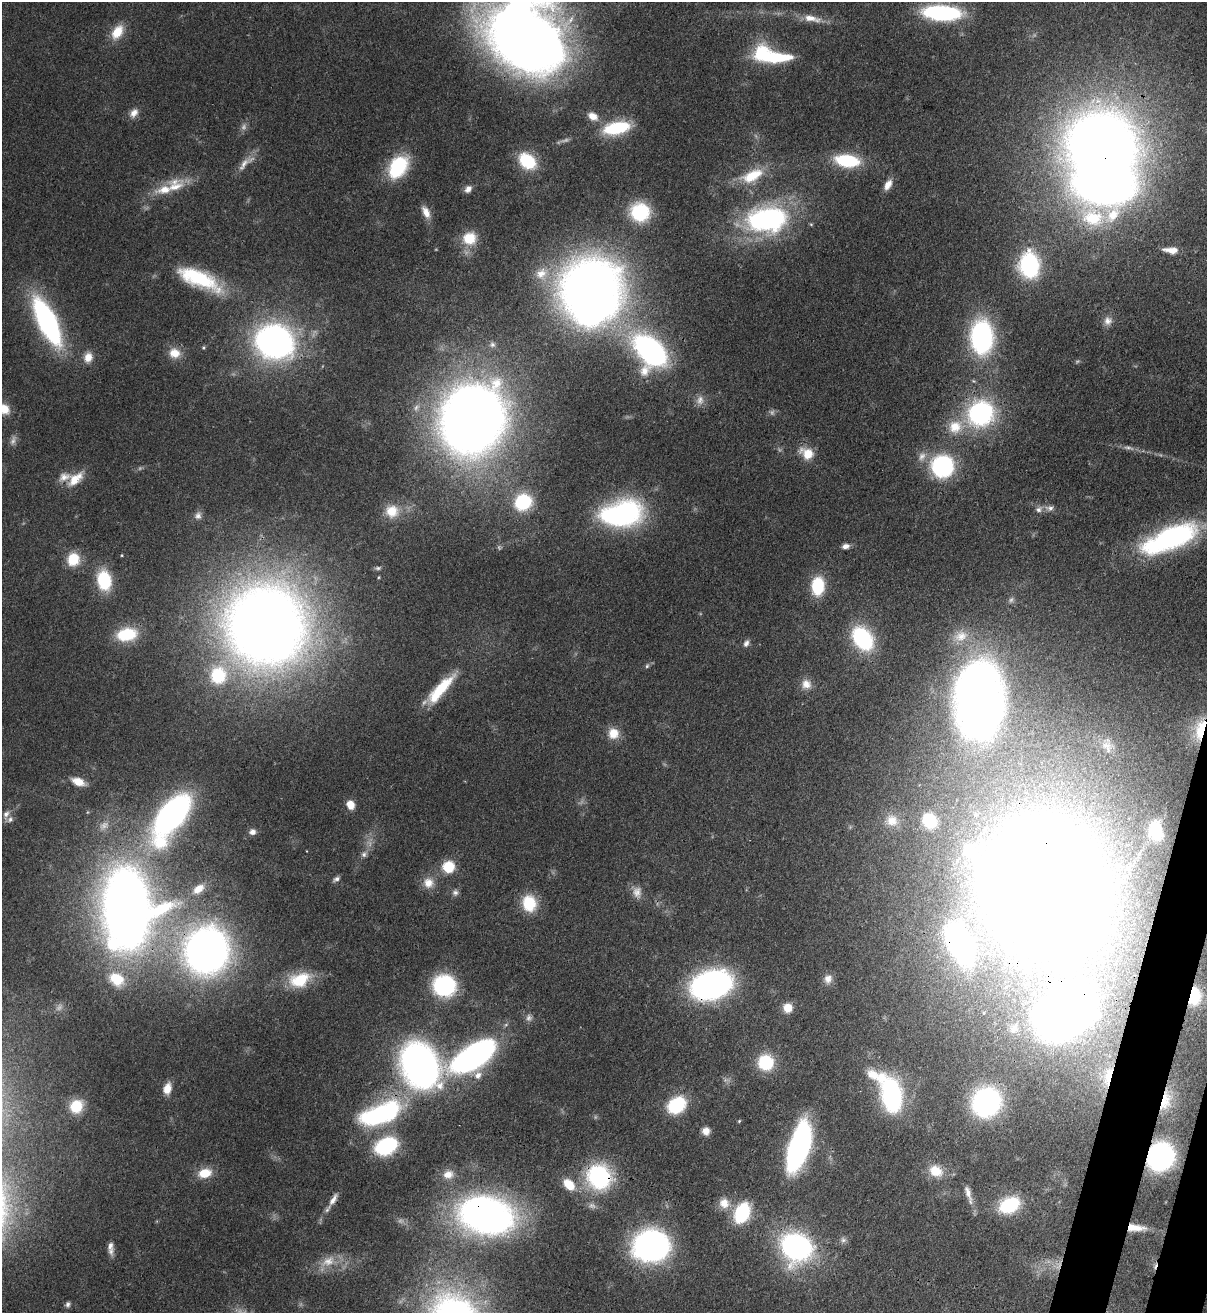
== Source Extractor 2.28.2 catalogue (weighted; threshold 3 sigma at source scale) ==
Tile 6 of 4 x 4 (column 2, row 2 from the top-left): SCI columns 1549-2753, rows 2652-3962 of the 5380 x 5303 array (HDU 1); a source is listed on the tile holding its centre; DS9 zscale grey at full resolution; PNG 1209 x 1315 px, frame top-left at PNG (2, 2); no overlay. Shown black and unused: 2% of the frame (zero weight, under 3 of 4 exposures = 7% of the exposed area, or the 3 px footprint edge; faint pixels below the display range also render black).
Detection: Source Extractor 2.28.2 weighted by HDU 2 'WHT'; one run over the whole footprint, this tile lists its part. Background 0.0834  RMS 0.0039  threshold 0.0177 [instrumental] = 3 sigma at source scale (4.5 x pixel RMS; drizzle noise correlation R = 1.50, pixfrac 1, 0.05/0.05 arcsec/px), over >= 5 px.
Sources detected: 154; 13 too faint to see at this stretch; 4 inside a brighter object's white glare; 1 cosmic-ray / hot-pixel residue — not listed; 4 inside a brighter listed object's ellipse — not listed separately; the other 132 listed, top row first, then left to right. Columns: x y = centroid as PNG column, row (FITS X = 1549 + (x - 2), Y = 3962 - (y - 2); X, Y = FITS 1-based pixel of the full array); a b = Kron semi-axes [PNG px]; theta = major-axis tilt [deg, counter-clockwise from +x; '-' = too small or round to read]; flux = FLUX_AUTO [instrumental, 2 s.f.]
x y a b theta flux
942 13 35 13 -3 51
812 18 27 9 -11 6.1
117 32 20 12 58 8.1
525 35 71 55 -53 580
771 55 43 16 -11 32
134 113 13 9 50 3
593 116 13 9 -34 4.2
616 128 28 12 12 23
1102 145 58 49 -6 530
527 161 20 14 -41 19
847 161 20 10 -7 31
244 164 27 8 52 4.5
398 167 25 17 56 28
752 176 32 14 24 14
888 185 14 8 61 3.7
175 187 28 20 39 11
468 189 10 7 48 2.3
426 212 16 8 -63 4.1
640 212 19 18 - 27
767 219 46 29 6 78
469 238 15 14 - 11
1171 250 16 7 -5 4
1029 265 17 13 -85 65
541 274 19 15 41 7.8
199 279 55 18 -24 33
590 289 47 44 53 440
1108 321 12 11 - 2.8
47 322 37 13 -64 110
982 337 26 17 -89 90
274 342 28 23 -19 180
650 351 29 18 -50 120
175 353 14 13 - 6.1
88 357 13 10 72 4.2
700 400 14 10 77 3.1
4 409 14 11 -31 6.5
981 413 23 21 36 65
472 419 47 40 71 560
955 427 20 18 46 10
1128 447 13 4 -7 1.6
807 453 18 13 -33 7.7
942 466 15 14 - 69
75 479 25 12 41 7.8
523 502 15 13 31 27
1050 508 12 8 -8 2.1
392 511 17 16 - 8.2
620 514 43 25 11 84
198 516 10 9 - 1.9
1170 538 60 22 23 82
845 546 8 5 11 2.1
73 559 15 13 75 11
378 568 8 5 7 0.89
379 577 5 3 - 0.38
104 580 18 12 -81 24
818 586 18 12 87 19
266 625 57 56 - 700
127 634 18 12 10 21
961 636 22 16 22 8.8
862 638 20 14 -54 48
746 643 10 7 63 1.6
647 666 6 5 - 0.76
218 675 20 18 80 22
806 684 13 12 - 4
440 689 42 11 47 18
979 699 64 39 90 340
1200 729 34 14 76 16
613 733 14 13 - 6.4
1106 745 14 11 -26 4
78 782 15 8 -21 5.5
350 805 9 8 - 4.6
6 814 12 8 59 2.3
173 814 45 20 60 140
892 821 14 13 - 4.8
929 821 12 10 -54 14
1156 831 14 10 -81 15
252 832 8 7 - 2.1
364 854 8 7 - 1.5
448 867 12 11 - 12
336 879 9 6 29 1.4
428 883 14 14 - 5.1
1043 886 90 72 -50 1400
198 889 15 9 37 4.9
455 892 8 8 - 1.5
637 892 16 12 -86 3.6
529 903 17 14 -77 15
127 909 55 37 -88 520
960 944 24 12 -62 170
207 951 33 30 71 270
117 979 23 17 -37 13
828 979 12 11 - 3.1
299 980 28 18 18 15
444 985 16 14 -4 58
711 985 29 20 16 150
1194 996 15 11 84 16
788 1008 10 9 - 5.8
1064 1013 50 35 38 390
1014 1028 19 16 49 9.1
474 1056 45 18 32 140
766 1062 11 10 - 30
420 1065 41 31 -59 170
478 1075 10 9 - 2.9
877 1076 34 14 -18 12
1107 1076 36 15 76 16
167 1089 11 8 75 5.1
891 1095 23 13 -80 90
1166 1100 35 16 77 16
986 1102 22 20 56 91
677 1105 13 10 36 36
76 1106 15 13 55 11
380 1114 44 19 21 71
739 1121 5 3 - 0.44
706 1131 8 8 - 3.1
386 1146 20 14 27 40
799 1147 35 14 73 140
1160 1157 18 16 61 110
936 1171 18 14 -29 8.1
205 1173 16 11 14 7.7
448 1174 15 12 11 5
599 1177 19 17 -57 63
569 1184 18 11 -45 7.7
968 1192 21 8 -72 3.5
333 1199 19 7 58 3.3
724 1203 14 14 - 5.8
1009 1205 20 14 26 25
742 1213 19 13 66 31
486 1215 41 27 -13 230
1135 1228 23 8 -2 6.9
843 1240 8 7 - 1.3
110 1246 12 8 87 2.6
651 1246 22 19 5 180
796 1247 25 23 -22 99
328 1261 24 14 30 8.4
68 1304 8 6 82 1.1
Overlapping masked pixels (flux is a lower limit): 17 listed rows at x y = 525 35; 1102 145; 1200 729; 1043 886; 127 909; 960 944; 207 951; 711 985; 1194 996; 1064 1013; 420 1065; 1107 1076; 1166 1100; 1160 1157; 599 1177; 486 1215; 1135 1228
Isophote crosses this tile's border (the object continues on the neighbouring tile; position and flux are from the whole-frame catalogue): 3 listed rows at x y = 942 13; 525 35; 4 409